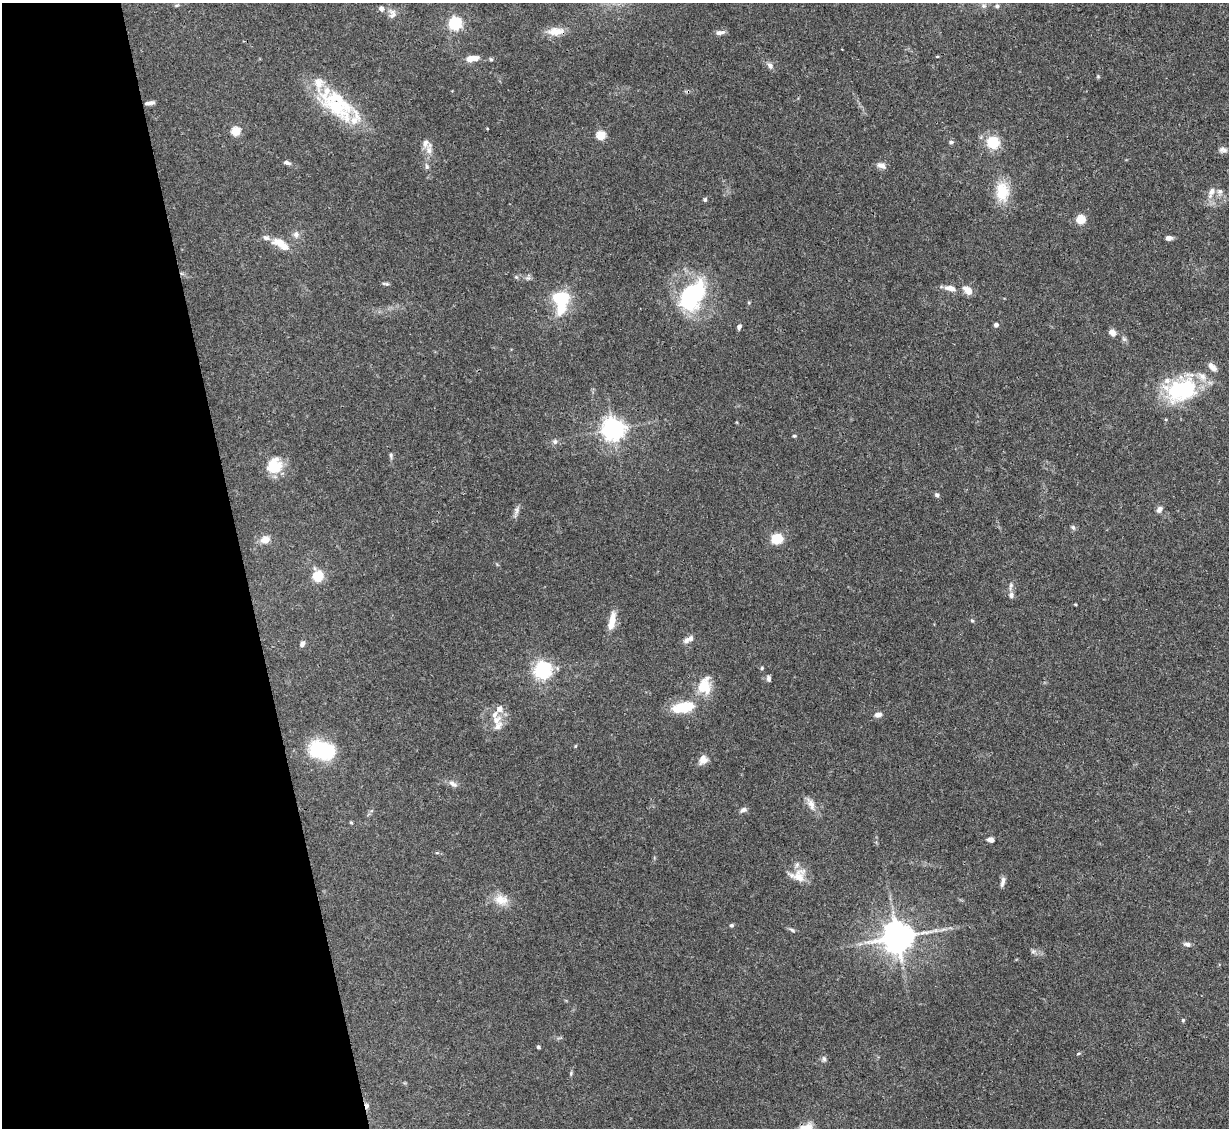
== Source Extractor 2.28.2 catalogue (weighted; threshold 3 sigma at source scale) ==
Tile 5 of 4 x 4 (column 1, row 2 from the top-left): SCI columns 1-1227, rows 2501-3626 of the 4909 x 4883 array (HDU 1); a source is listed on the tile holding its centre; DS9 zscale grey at full resolution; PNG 1231 x 1130 px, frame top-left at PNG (2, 3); no overlay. Shown black and unused: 20% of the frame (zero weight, under 3 of 4 exposures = <1% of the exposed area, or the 3 px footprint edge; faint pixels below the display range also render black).
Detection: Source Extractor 2.28.2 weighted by HDU 2 'WHT'; one run over the whole footprint, this tile lists its part. Background 0.142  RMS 0.0044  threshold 0.0199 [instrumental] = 3 sigma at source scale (4.5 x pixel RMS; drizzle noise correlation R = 1.50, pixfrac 1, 0.05/0.05 arcsec/px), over >= 5 px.
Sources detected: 103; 1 inside a brighter object's white glare — not listed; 12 inside a brighter listed object's ellipse — not listed separately; the other 90 listed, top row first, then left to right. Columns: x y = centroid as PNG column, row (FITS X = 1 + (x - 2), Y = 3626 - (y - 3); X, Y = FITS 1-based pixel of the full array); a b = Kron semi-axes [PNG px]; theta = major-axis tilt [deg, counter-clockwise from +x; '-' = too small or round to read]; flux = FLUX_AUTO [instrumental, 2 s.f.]
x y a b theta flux
997 6 6 5 - 0.94
381 8 7 6 - 1.9
392 14 14 10 -90 2.8
455 23 6 6 - 80
556 31 22 10 4 5.6
720 33 11 6 2 1.7
937 56 3 3 - 0.51
472 58 16 7 7 4.7
491 59 6 4 -64 0.65
770 65 9 6 -59 1.7
1098 76 4 4 - 0.48
152 103 8 5 3 1.1
336 106 52 25 -41 30
236 131 5 5 - 22
601 135 5 5 - 21
951 142 6 5 - 0.91
993 142 14 13 - 11
429 150 13 8 -81 3
1223 150 10 7 -7 1.6
287 163 8 4 -17 1.4
881 165 12 7 -22 2.2
427 166 8 6 -75 1.2
1002 192 27 17 -86 12
1212 192 17 8 66 3.5
705 200 5 4 - 0.85
1081 220 5 5 - 20
296 234 8 8 - 1.9
1168 238 7 5 3 1.9
280 244 25 10 -32 7
516 277 5 5 - 0.64
528 278 6 5 - 0.99
387 284 7 4 -27 0.74
950 288 14 7 -11 3.4
968 290 12 7 -38 4
692 295 27 16 55 53
561 298 17 13 0 17
996 325 4 4 - 1.5
739 327 6 5 - 1.2
1112 332 6 6 - 3.5
1181 390 43 29 17 37
613 429 7 7 - 340
794 436 5 4 - 0.55
555 442 7 7 - 1.3
391 455 8 4 87 0.89
274 465 20 17 73 11
937 495 6 5 - 1
1159 509 9 7 57 1.8
517 510 11 6 81 1.8
1073 527 7 5 -62 0.88
777 539 12 10 23 8.5
265 540 12 9 15 3.8
318 576 5 5 - 29
1011 586 11 5 79 1.5
1011 595 9 6 -83 1.5
972 620 5 4 - 0.55
612 621 23 7 78 6.2
689 639 15 7 27 2.6
302 644 7 5 63 1.5
762 668 5 4 - 0.56
543 670 6 6 - 190
768 678 8 5 -82 1.1
702 686 31 11 61 8.2
683 707 31 13 12 14
878 715 8 6 15 2.1
496 720 15 12 42 4.8
575 746 4 4 - 0.43
322 750 21 13 -8 42
703 759 11 9 68 3.4
453 784 14 7 -28 2.1
811 804 18 9 -62 3.6
743 810 9 6 24 1.5
351 822 5 3 - 0.43
991 840 7 5 -13 2.2
437 853 6 3 -18 0.53
798 875 23 17 6 7.2
1003 882 13 5 78 1.7
501 900 19 14 -13 6.5
731 925 5 5 - 0.67
943 929 7 4 19 1.1
792 930 9 4 -32 0.87
897 937 9 8 - 880
1187 944 9 6 -11 1.5
1033 951 7 4 1 0.92
1183 1020 5 4 - 0.52
538 1047 4 4 - 0.66
1078 1054 5 3 - 0.42
824 1059 8 5 -79 1.1
571 1073 6 4 80 0.59
367 1106 9 6 -86 1.3
805 1128 25 11 15 6.1
Overlapping masked pixels (flux is a lower limit): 2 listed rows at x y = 367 1106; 805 1128
Isophote crosses this tile's border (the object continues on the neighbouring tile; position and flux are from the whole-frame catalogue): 1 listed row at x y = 805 1128